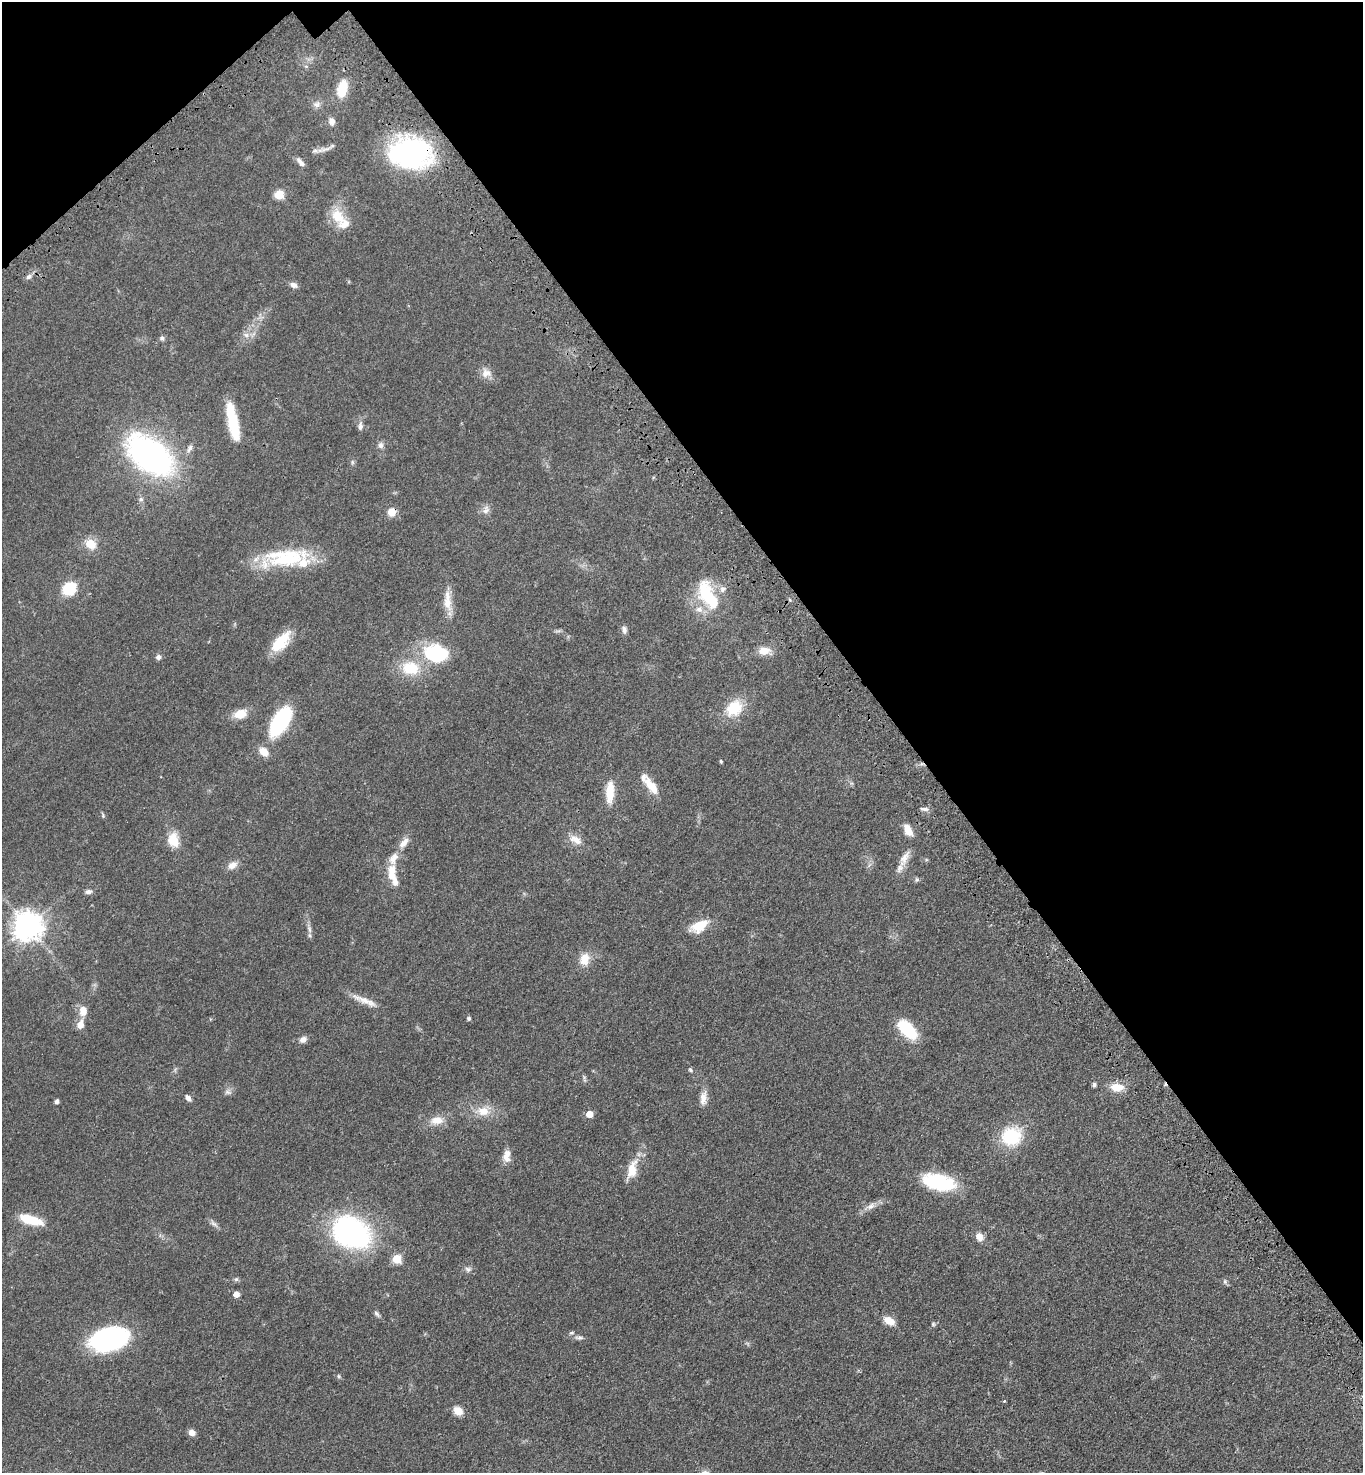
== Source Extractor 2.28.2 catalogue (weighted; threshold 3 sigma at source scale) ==
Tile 3 of 4 x 4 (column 3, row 1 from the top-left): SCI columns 2973-4333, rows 4516-5986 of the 6086 x 6089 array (HDU 1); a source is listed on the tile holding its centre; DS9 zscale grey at full resolution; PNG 1365 x 1475 px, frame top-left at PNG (2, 2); no overlay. Shown black and unused: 36% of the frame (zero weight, under 3 of 4 exposures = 6% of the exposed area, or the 3 px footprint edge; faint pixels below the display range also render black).
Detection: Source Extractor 2.28.2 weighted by HDU 2 'WHT'; one run over the whole footprint, this tile lists its part. Background 0.0454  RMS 0.0052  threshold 0.0235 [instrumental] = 3 sigma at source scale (4.5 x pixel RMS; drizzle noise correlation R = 1.50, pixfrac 1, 0.05/0.05 arcsec/px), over >= 5 px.
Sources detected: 105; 1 inside a brighter object's white glare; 1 cosmic-ray / hot-pixel residue — not listed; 7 inside a brighter listed object's ellipse — not listed separately; the other 96 listed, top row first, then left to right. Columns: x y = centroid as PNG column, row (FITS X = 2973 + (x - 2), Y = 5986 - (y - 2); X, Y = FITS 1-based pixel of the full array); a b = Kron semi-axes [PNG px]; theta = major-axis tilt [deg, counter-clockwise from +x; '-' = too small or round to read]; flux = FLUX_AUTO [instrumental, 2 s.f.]
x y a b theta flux
306 66 6 4 0 0.74
342 89 19 10 76 13
317 104 11 9 12 2.5
331 121 10 7 -76 2.8
326 149 23 6 13 3.2
410 153 36 24 -3 110
300 162 14 6 -49 2.5
279 194 5 5 - 22
337 216 21 15 -57 12
29 276 9 6 39 1.8
294 285 9 6 -20 2.3
246 335 10 6 -20 2.3
162 338 7 6 - 1.3
486 373 13 12 - 4.3
233 421 39 9 -79 22
360 426 13 7 86 2.1
381 445 9 7 -89 1.9
190 448 12 6 60 1.9
150 455 45 26 -35 160
352 462 7 4 -90 0.85
141 499 6 5 - 1.1
486 510 13 8 68 2.8
392 512 9 9 - 5.2
91 544 13 10 -34 7.7
287 559 64 21 10 36
71 587 6 5 - 33
708 595 41 19 -62 28
447 601 31 9 -89 7.6
624 630 10 6 -80 1.8
281 642 26 12 47 16
764 651 14 9 -3 6.3
435 653 28 20 -10 33
158 657 7 6 - 1.7
410 668 20 15 -7 17
734 708 23 18 42 15
240 714 12 8 19 9.3
281 721 27 12 60 56
263 752 10 7 -41 6.6
721 761 5 4 - 0.6
651 786 25 10 -53 7.6
610 792 27 9 87 9.8
924 809 12 5 -6 1.6
103 815 8 4 -72 0.73
908 830 14 8 -62 5.9
173 840 16 12 -77 10
575 840 19 10 -30 5.2
404 843 18 8 48 4.3
904 858 25 9 63 5.9
232 865 13 9 29 3.8
393 875 29 10 -76 9.1
917 879 6 4 -90 0.78
88 892 9 6 11 1.7
28 926 9 9 - 700
699 926 24 12 28 10
309 929 12 5 -78 2.1
584 959 16 12 75 7.4
364 1000 38 7 -23 6
83 1011 12 9 -89 5.2
469 1018 5 5 - 0.9
80 1024 12 8 71 4.2
907 1029 26 13 -45 20
303 1039 9 7 35 2.4
690 1070 7 4 -46 0.87
1094 1085 6 5 - 1.1
1117 1087 16 10 -4 7.2
227 1092 9 6 -15 1.6
188 1098 8 5 -54 2.1
703 1098 19 8 84 4.5
57 1101 5 4 - 1.4
483 1111 18 13 9 8.1
589 1114 5 5 - 7.4
437 1120 19 11 6 6.3
1011 1136 23 20 21 24
507 1156 16 9 84 4.5
632 1170 25 11 73 9.5
939 1182 35 16 -13 32
871 1206 15 8 28 3.4
30 1220 26 9 -17 15
213 1223 11 5 -44 1.7
351 1232 29 21 -33 130
980 1237 11 9 -52 3.6
397 1259 5 5 - 22
468 1269 9 7 -18 1.7
236 1279 6 6 - 0.94
1225 1281 7 6 - 1.1
236 1294 5 5 - 4.4
377 1314 9 5 -48 1.3
889 1321 14 8 -32 5.5
933 1324 6 5 - 0.87
572 1333 8 4 9 0.74
579 1338 13 4 -2 1.6
109 1339 35 20 15 84
339 1376 6 5 - 0.87
1004 1401 4 4 - 0.46
458 1411 10 8 -37 5.9
192 1432 7 6 - 3.1
Overlapping masked pixels (flux is a lower limit): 2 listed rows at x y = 410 153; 392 512